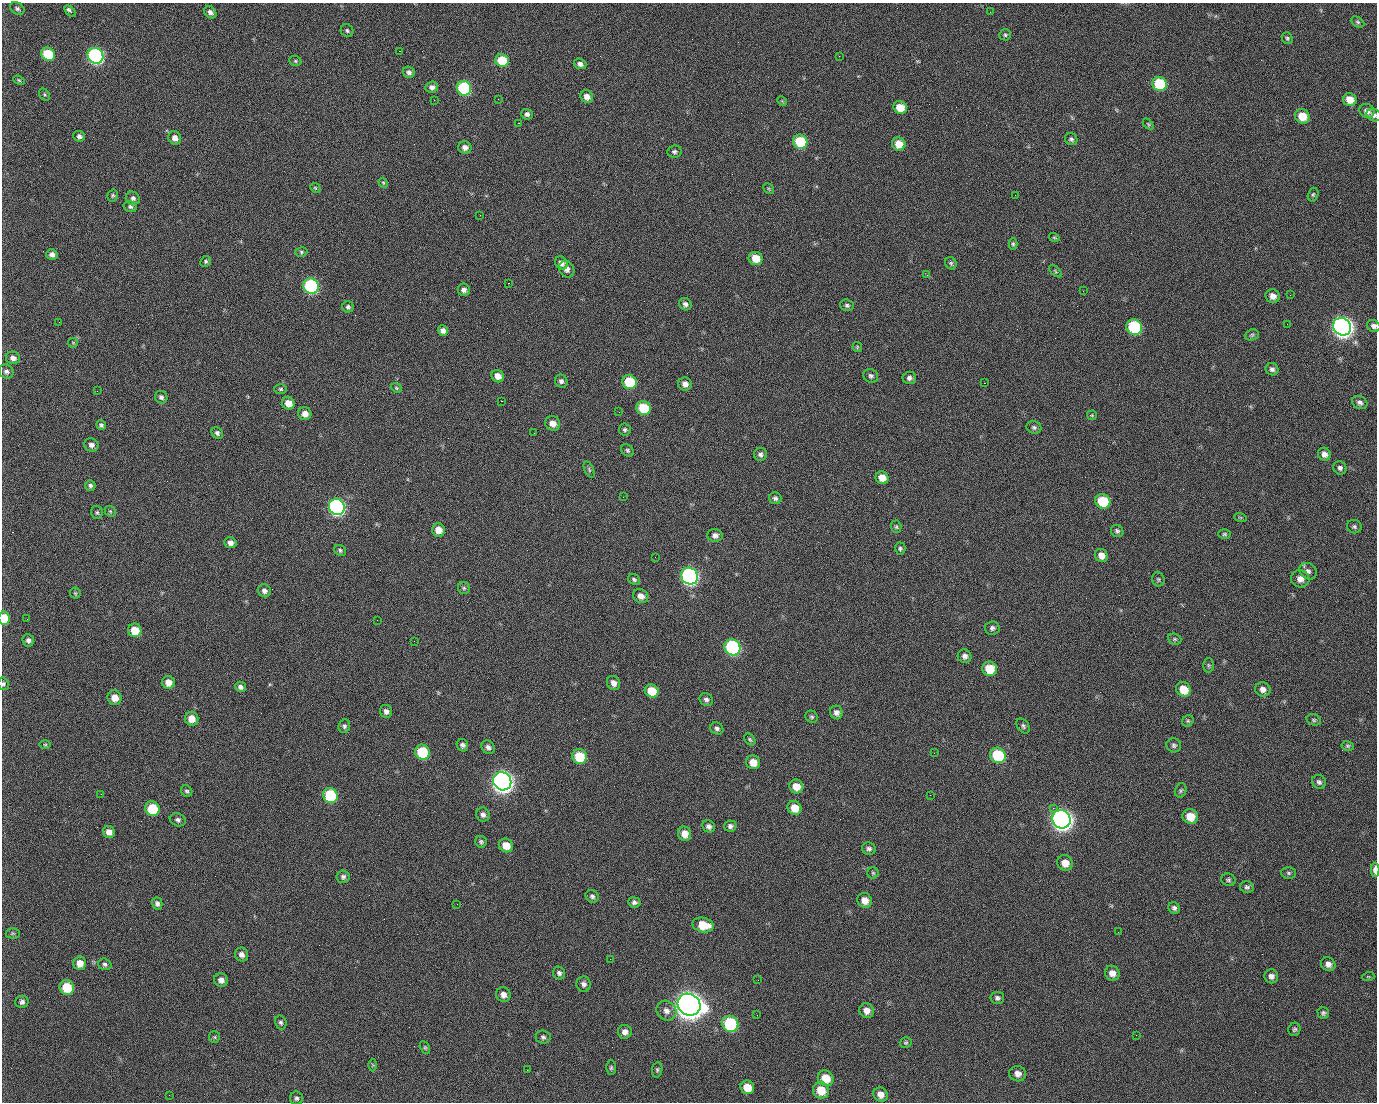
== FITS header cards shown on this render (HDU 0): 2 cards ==
NAXIS1  =                 1375 / length of data axis 1
NAXIS2  =                 1100 / length of data axis 2

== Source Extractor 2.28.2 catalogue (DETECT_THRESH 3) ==
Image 1375 x 1100 px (HDU 0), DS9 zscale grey, 1 PNG px = 1 image px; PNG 1379 x 1104 px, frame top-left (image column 1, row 1100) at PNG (2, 3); each listed source drawn as its Kron ellipse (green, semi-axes under 4 px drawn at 4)
Background 1460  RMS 29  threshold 87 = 3 sigma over >= 5 px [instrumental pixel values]
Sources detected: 260; all 260 listed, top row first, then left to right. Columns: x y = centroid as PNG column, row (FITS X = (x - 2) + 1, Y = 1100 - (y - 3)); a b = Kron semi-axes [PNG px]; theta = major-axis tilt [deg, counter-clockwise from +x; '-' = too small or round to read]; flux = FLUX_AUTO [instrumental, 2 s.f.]
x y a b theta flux
17 8 8 6 -32 4.9e+03
70 11 7 3 -44 6.7e+03
210 12 7 5 -44 7.9e+03
990 12 2 2 - 1.7e+03
1358 22 7 5 -28 3.9e+03
347 30 7 6 - 4.2e+03
1005 35 6 5 - 3.4e+03
1287 38 6 5 - 3.2e+03
399 51 2 2 - 2.2e+04
48 54 7 6 - 7.5e+04
96 56 8 7 - 5.1e+05
839 56 2 2 - 1.0e+03
502 60 7 6 - 5.8e+04
295 61 6 5 - 3.0e+03
580 64 6 5 - 7.5e+03
409 72 6 5 - 6.1e+03
19 80 6 4 -23 2.6e+03
1159 84 7 7 - 1.1e+05
432 87 6 5 - 7.5e+03
464 88 7 7 - 1.8e+05
44 95 6 5 - 2.8e+03
587 97 7 6 - 1.2e+04
498 99 2 2 - 1.4e+03
434 100 2 2 - 4.3e+03
1350 100 7 6 - 2.5e+04
782 101 5 4 - 2.2e+03
900 107 7 6 - 3.6e+04
1367 111 8 6 -32 1.0e+04
527 114 6 5 - 6.4e+03
1374 115 7 6 - 6.5e+03
1302 116 7 7 - 3.6e+04
518 123 2 2 - 2.3e+04
1148 124 6 4 -46 2.3e+03
79 136 6 5 - 6.2e+03
175 138 7 6 - 1.1e+04
1071 139 6 5 - 4.5e+03
800 142 7 7 - 9.3e+04
899 144 7 6 - 3.1e+04
465 147 6 6 - 9.8e+03
674 152 7 6 - 5.2e+03
383 183 5 4 - 2.3e+03
315 188 5 4 - 2.4e+03
769 189 6 4 -46 2.6e+03
113 195 6 5 - 3.2e+03
1015 195 2 2 - 6.9e+03
1313 195 7 5 74 3.4e+03
133 198 7 6 - 6.1e+03
130 207 7 5 -17 4.6e+03
480 215 2 2 - 9.0e+02
1054 237 5 3 - 2.4e+03
1013 244 6 4 -90 3.1e+03
301 252 6 5 - 3.3e+03
52 255 6 5 - 8.4e+03
756 258 7 6 - 3.2e+04
206 261 6 5 - 3.4e+03
561 263 7 6 - 9.1e+03
951 263 6 5 - 3.6e+03
567 269 9 7 -58 1.1e+04
1055 271 8 3 -43 2.6e+03
927 275 3 3 - 1.3e+03
508 283 2 2 - 5.7e+04
311 286 8 7 - 3.2e+05
464 290 6 6 - 7.7e+03
1083 291 2 2 - 3.3e+03
1290 295 3 2 - 2.3e+03
1273 296 7 6 - 1.2e+04
685 304 6 6 - 6.7e+03
847 305 7 5 -18 4.7e+03
348 307 5 5 - 4.5e+03
59 322 3 2 - 1.4e+03
1287 324 2 2 - 1.1e+03
1374 326 7 5 -29 6.2e+03
1134 327 8 7 - 1.8e+05
1342 327 9 8 - 1.4e+06
443 330 5 4 - 9.2e+03
1252 335 7 5 21 3.7e+03
73 343 5 5 - 2.4e+03
857 347 5 4 - 2.4e+03
13 358 7 6 - 8.6e+03
1272 369 6 6 - 6.2e+03
6 371 7 6 - 6.4e+03
498 376 6 6 - 1.5e+04
871 376 7 6 - 5.3e+03
909 378 7 6 - 7.0e+03
561 381 6 6 - 6.0e+03
629 382 7 7 - 9.3e+04
984 383 2 2 - 2.0e+04
685 384 7 6 - 1.1e+04
396 388 6 4 -23 2.5e+03
281 389 6 5 - 3.6e+03
97 391 3 2 - 1.5e+03
161 397 6 6 - 5.4e+03
501 401 3 2 - 5.9e+04
288 403 7 6 - 2.0e+04
1360 403 8 6 -27 6.0e+03
643 408 7 6 - 6.9e+04
619 412 2 2 - 7.9e+02
305 414 6 6 - 1.4e+04
1092 415 5 5 - 2.4e+03
553 423 8 7 - 1.6e+04
101 425 5 4 - 4.5e+03
1034 427 7 6 - 5.0e+03
625 430 6 6 - 3.8e+03
217 433 6 5 - 4.9e+03
534 433 2 2 - 8.0e+02
91 445 7 6 - 7.8e+03
627 450 7 5 -47 4.0e+03
760 454 6 6 - 5.8e+03
1324 454 7 6 - 9.6e+03
1340 468 7 6 - 5.4e+03
589 470 8 4 -65 3.4e+03
882 478 7 6 - 2.2e+04
90 485 5 5 - 5.3e+03
623 497 2 2 - 3.3e+03
775 498 6 6 - 4.9e+03
1103 501 8 7 - 8.9e+04
337 507 8 8 - 5.6e+05
110 511 6 4 -42 2.9e+03
97 512 7 6 - 3.4e+03
1240 517 6 4 -19 2.4e+03
896 527 6 5 - 3.4e+03
1354 527 7 6 - 4.3e+03
438 530 7 6 - 2.1e+04
1117 531 6 6 - 4.7e+03
1224 534 6 4 1 3.3e+03
715 535 7 6 - 9.2e+03
230 543 6 5 - 1.0e+04
900 549 6 5 - 3.9e+03
340 550 6 5 - 3.6e+03
1101 555 7 6 - 1.4e+04
655 557 2 2 - 8.0e+02
1308 571 9 7 -39 8.0e+03
690 576 9 8 - 6.7e+05
634 579 6 5 - 3.9e+03
1158 579 7 6 - 3.5e+03
1300 579 9 8 - 1.4e+04
464 588 6 6 - 4.0e+03
264 591 7 6 - 8.0e+03
75 593 5 5 - 2.8e+03
641 596 8 6 -27 1.3e+04
4 618 7 5 -79 3.8e+04
27 619 2 2 - 4.2e+03
377 620 2 2 - 1.1e+04
992 628 7 6 - 5.6e+03
135 630 7 6 - 3.9e+04
1175 639 7 5 -21 3.6e+03
28 640 6 5 - 6.7e+03
414 641 2 2 - 8.1e+02
732 647 8 7 - 3.2e+05
965 656 7 6 - 7.8e+03
1208 665 7 5 -89 3.0e+03
990 669 7 7 - 4.6e+04
168 682 6 6 - 1.9e+04
614 683 7 6 - 1.1e+04
3 684 6 5 - 3.8e+03
240 687 6 5 - 6.6e+03
1183 689 7 6 - 3.7e+04
1263 689 8 7 - 1.1e+04
652 691 7 6 - 4.3e+04
115 698 7 7 - 2.0e+04
706 700 7 6 - 5.6e+03
386 711 6 6 - 7.5e+03
836 712 7 6 - 7.7e+03
812 717 6 5 - 3.9e+03
192 719 7 6 - 2.1e+04
1314 720 7 5 -17 3.9e+03
1188 721 6 5 - 3.0e+03
344 726 7 6 - 4.7e+03
1023 726 8 5 -55 4.6e+03
717 728 7 6 - 5.1e+03
750 739 7 4 -49 3.3e+03
45 745 6 3 0 2.2e+03
462 745 6 5 - 6.3e+03
1174 745 7 7 - 5.0e+03
1348 746 6 5 - 3.3e+03
488 747 7 6 - 6.9e+03
422 752 7 7 - 9.6e+04
934 753 3 2 - 1.8e+03
998 755 8 7 - 1.2e+05
579 757 7 7 - 7.1e+04
753 762 7 6 - 2.1e+04
502 781 9 8 - 1.5e+06
1319 782 7 6 - 6.0e+03
796 786 7 7 - 2.3e+04
1181 790 7 5 67 3.5e+03
187 791 6 5 - 4.2e+03
101 794 3 2 - 2.6e+03
330 795 8 7 - 1.4e+05
930 795 2 2 - 7.9e+03
794 808 7 6 - 2.8e+04
1053 808 2 2 - 1.6e+04
152 809 7 7 - 7.3e+04
483 814 7 6 - 7.7e+03
1190 816 8 7 - 3.1e+04
1061 819 9 8 - 1.5e+06
178 820 8 6 -20 5.7e+03
709 826 6 6 - 6.5e+03
730 826 6 5 - 5.7e+03
109 832 6 6 - 1.2e+04
685 834 7 6 - 2.0e+04
481 842 6 6 - 4.1e+03
506 845 7 6 - 2.5e+04
869 849 7 6 - 5.7e+03
1065 863 8 7 - 2.2e+04
1375 870 7 3 -90 1.7e+04
873 873 6 5 - 3.0e+03
1288 873 7 6 - 4.2e+03
343 877 6 6 - 5.6e+03
1228 880 7 6 - 4.0e+03
1247 887 7 5 -13 4.8e+03
592 896 7 6 - 5.1e+03
865 900 7 7 - 1.9e+04
634 902 6 5 - 5.6e+03
157 903 6 5 - 6.0e+03
457 904 3 2 - 1.4e+03
1174 908 6 5 - 5.5e+03
703 925 10 7 -12 4.2e+04
1118 932 2 2 - 2.5e+03
13 933 7 5 -2 3.0e+03
241 954 7 6 - 8.6e+03
610 959 2 2 - 2.5e+03
80 963 7 6 - 1.7e+04
105 964 7 5 -19 4.6e+03
1328 964 7 6 - 1.0e+04
559 973 6 6 - 5.4e+03
1112 973 8 7 - 1.4e+04
1271 976 7 7 - 8.0e+03
1368 977 6 4 18 2.2e+03
221 980 7 6 - 9.4e+03
758 980 2 2 - 1.8e+03
584 984 7 7 - 7.0e+03
67 987 7 7 - 5.9e+04
503 995 7 7 - 1.2e+04
997 998 7 6 - 5.1e+03
22 1002 6 6 - 5.9e+03
689 1005 12 10 -33 3.1e+06
666 1011 10 9 - 1.2e+04
867 1011 7 7 - 1.4e+04
1323 1013 6 5 - 4.4e+03
757 1015 2 2 - 1.3e+03
281 1022 7 5 -74 4.5e+03
730 1024 8 7 - 1.9e+05
1294 1029 7 6 - 4.1e+03
625 1032 7 7 - 1.0e+04
1136 1035 2 2 - 7.8e+02
214 1037 6 5 - 3.0e+03
543 1037 7 6 - 4.9e+03
906 1043 6 5 - 3.1e+03
425 1048 7 4 -63 2.8e+03
373 1065 6 4 -90 2.3e+03
611 1068 7 5 89 3.6e+03
527 1070 2 2 - 1.1e+03
657 1070 8 5 81 3.9e+03
1018 1074 8 7 - 1.2e+04
826 1078 8 7 - 3.5e+04
747 1087 7 6 - 2.8e+04
821 1090 8 8 - 3.6e+04
881 1094 7 7 - 1.3e+04
169 1095 2 2 - 5.5e+03
296 1098 7 6 - 4.6e+03
At the frame edge (FLAGS 8, measured only in part): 5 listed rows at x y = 1374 115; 1374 326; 4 618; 3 684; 1375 870